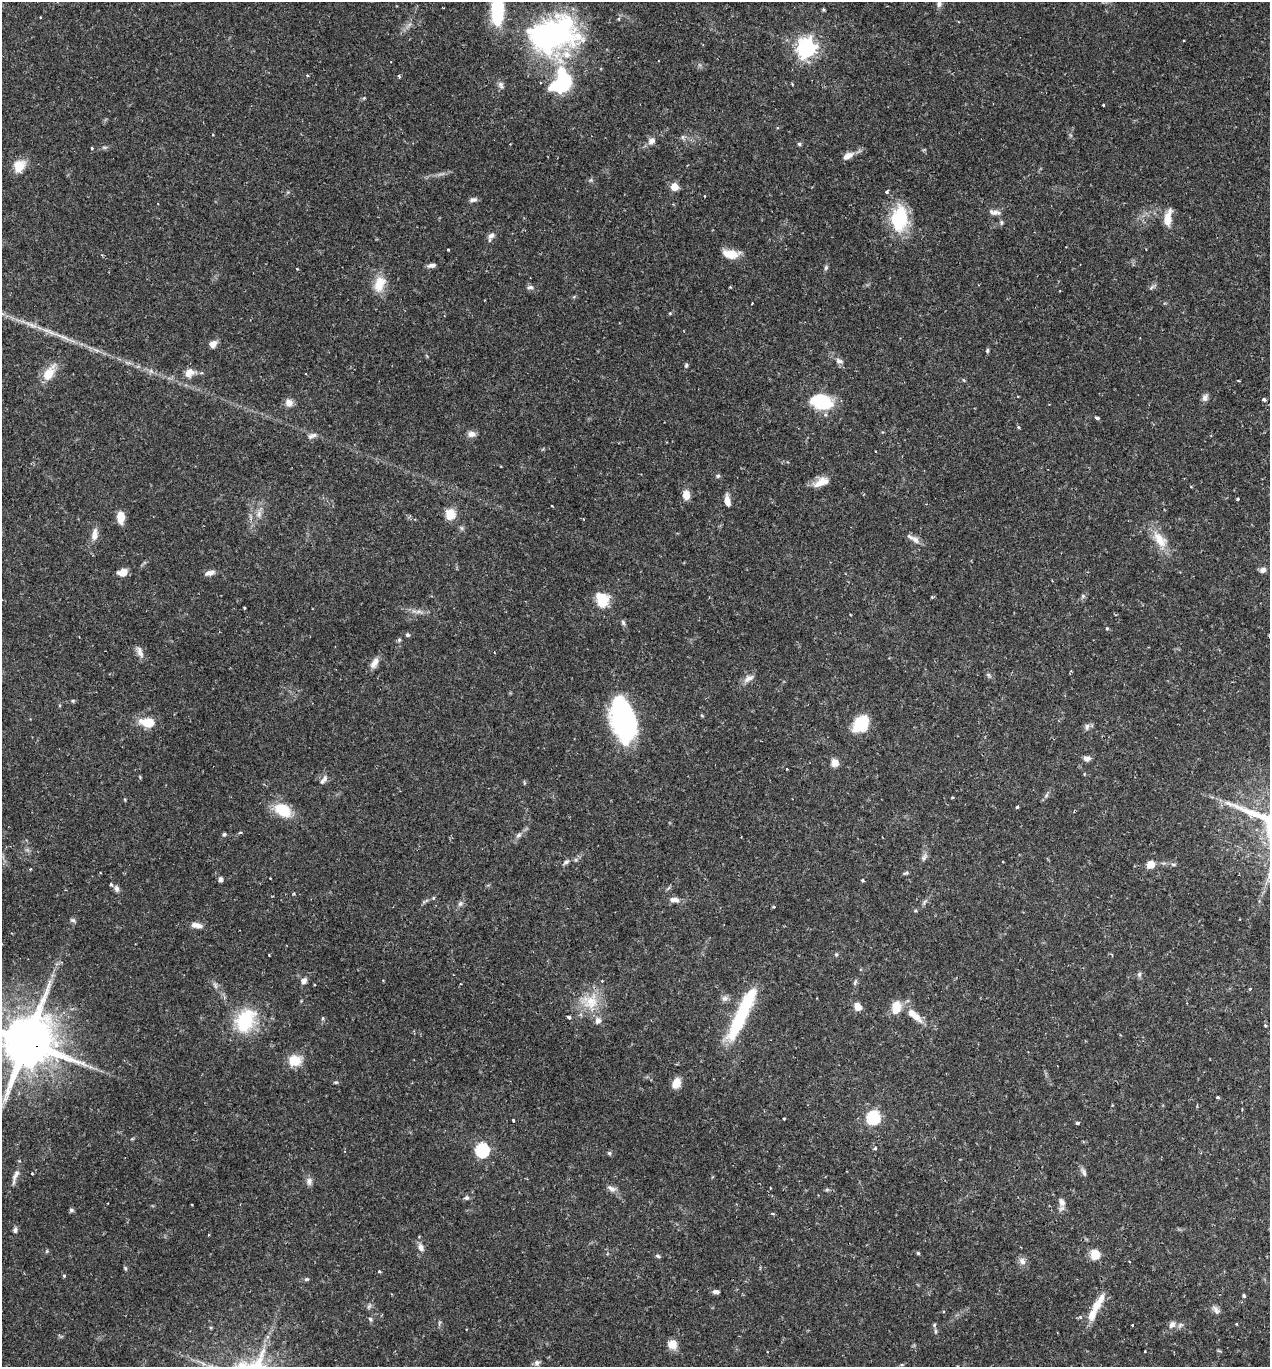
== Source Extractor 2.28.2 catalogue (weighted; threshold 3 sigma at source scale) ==
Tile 6 of 4 x 4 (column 2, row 2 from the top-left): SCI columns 1411-2678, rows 2739-4103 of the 5488 x 5474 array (HDU 1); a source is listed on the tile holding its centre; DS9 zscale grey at full resolution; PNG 1272 x 1369 px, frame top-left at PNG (2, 2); no overlay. Shown black and unused: <1% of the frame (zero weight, under 2 of 3 exposures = <1% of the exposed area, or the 3 px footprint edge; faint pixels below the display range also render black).
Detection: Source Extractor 2.28.2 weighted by HDU 2 'WHT'; one run over the whole footprint, this tile lists its part. Background 0.12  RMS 0.0034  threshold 0.0152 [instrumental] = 3 sigma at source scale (4.5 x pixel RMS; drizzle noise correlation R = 1.50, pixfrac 1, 0.05/0.05 arcsec/px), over >= 5 px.
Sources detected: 184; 3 inside a brighter object's white glare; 1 cosmic-ray / hot-pixel residue — not listed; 8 inside a brighter listed object's ellipse — not listed separately; the other 172 listed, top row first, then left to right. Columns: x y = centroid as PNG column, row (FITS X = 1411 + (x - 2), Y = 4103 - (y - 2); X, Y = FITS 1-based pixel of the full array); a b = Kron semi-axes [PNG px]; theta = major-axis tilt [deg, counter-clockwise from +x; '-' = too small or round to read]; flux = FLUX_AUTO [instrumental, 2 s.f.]
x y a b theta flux
939 4 10 7 79 1.3
497 9 33 12 89 21
823 9 5 4 - 0.41
619 19 5 3 - 0.36
551 35 53 33 8 82
806 48 7 7 - 160
307 76 4 3 - 0.43
399 76 5 2 - 0.35
561 83 27 20 61 28
501 85 11 6 -60 1.1
1103 105 3 2 - 0.49
213 135 3 2 - 0.24
651 141 8 7 - 1.9
799 144 5 4 - 0.53
92 148 3 3 - 0.37
848 156 15 7 29 2.6
19 166 15 12 45 5.2
674 187 5 5 - 7.7
887 192 4 3 - 0.71
473 200 11 5 8 1
995 212 14 6 -4 1.6
1168 218 19 7 79 4.4
899 219 29 19 83 18
1001 222 6 6 - 0.66
491 236 13 7 60 1.6
448 250 3 2 - 0.4
731 254 17 9 -6 5.6
431 265 10 5 10 1.3
826 268 7 5 69 0.65
297 269 3 3 - 0.27
379 284 22 14 70 6.1
530 287 9 5 6 0.97
1151 287 8 4 45 0.69
752 303 3 2 - 0.21
670 313 5 4 - 0.37
213 344 9 8 - 2
987 350 6 4 70 0.51
839 361 11 6 -15 1.3
686 365 6 5 - 0.6
49 373 25 12 56 5.5
189 373 12 9 37 3.3
964 380 5 3 - 0.34
1205 397 9 8 - 1.3
1264 399 4 4 - 0.63
821 402 21 14 -15 18
289 403 10 9 - 2
1097 418 4 3 - 1
1018 427 4 3 - 0.56
471 434 11 8 5 1.7
314 435 8 6 0 1.1
718 476 6 5 - 0.55
818 484 15 10 37 3
1190 486 4 2 - 0.35
686 495 10 8 -86 3.2
1237 499 4 3 - 0.31
727 501 11 6 -79 2.8
552 506 3 2 - 0.31
259 514 10 6 90 1.5
450 514 9 8 - 7.1
121 517 11 7 -88 4.9
94 535 15 7 84 2.7
915 539 13 8 -49 2
1160 540 27 13 -52 6.6
1262 570 8 6 10 1.3
123 572 9 7 14 3.1
210 573 13 6 17 1.7
1083 596 6 5 - 0.68
604 599 22 12 -31 6.7
244 608 3 2 - 0.34
418 611 7 5 1 1
623 622 8 5 -63 0.71
1107 629 4 3 - 0.45
407 635 5 5 - 0.61
1269 636 5 3 - 0.29
399 640 5 5 - 0.51
140 652 17 7 -71 1.8
374 663 15 7 55 2.6
988 674 7 4 -19 0.55
749 678 16 7 33 2.1
73 701 6 3 -18 0.4
624 720 41 22 -78 57
147 722 20 11 -6 5.9
861 724 20 14 50 10
1087 727 9 6 89 1.1
1087 758 9 6 -9 1.3
835 763 9 8 - 2.5
787 769 3 2 - 0.26
325 778 10 7 76 1.3
1047 795 7 4 70 0.62
1017 807 3 3 - 0.74
283 810 21 14 -30 9.6
224 834 5 4 - 0.62
518 835 8 5 28 0.99
924 857 11 6 45 1.1
576 860 6 4 -72 0.46
566 862 9 5 16 0.9
1151 864 6 6 - 4.7
1173 864 7 3 -1 0.56
30 869 4 2 - 0.27
906 873 8 3 26 0.53
270 878 3 2 - 0.22
220 879 5 4 - 1.3
862 880 4 3 - 0.49
116 888 9 6 -60 1.1
433 898 5 4 - 0.39
674 900 13 7 -5 2
924 902 10 5 55 0.85
460 904 7 5 43 0.83
773 907 4 3 - 0.37
73 920 8 5 -26 0.67
196 925 13 6 -9 2.4
836 954 5 5 - 0.47
1139 974 7 5 70 0.73
383 980 4 2 - 0.22
304 981 8 7 - 1.4
1250 989 4 3 - 0.36
725 998 9 7 41 1.3
590 1002 24 22 17 9.8
745 1006 53 16 66 22
858 1007 10 8 -71 2.5
896 1007 12 9 81 7
569 1017 4 3 - 0.72
916 1017 19 9 -41 3.9
323 1018 6 3 71 0.42
245 1020 35 25 62 17
1265 1025 4 4 - 0.43
27 1042 20 15 -23 2400
295 1061 14 12 2 6.1
676 1083 10 7 69 4.6
1217 1097 3 3 - 0.49
784 1118 3 3 - 0.55
873 1118 6 6 - 42
513 1120 3 3 - 0.56
1078 1123 4 3 - 0.6
875 1148 4 3 - 0.53
482 1150 6 6 - 49
609 1153 5 5 - 0.55
1084 1172 11 6 -68 1.1
32 1173 3 2 - 0.27
15 1177 25 6 69 2.3
309 1181 11 7 86 1.5
770 1188 3 2 - 0.25
611 1189 14 6 -36 1.7
827 1190 6 4 -18 0.52
466 1198 7 6 - 0.77
1062 1202 11 8 -67 1.8
71 1210 6 5 - 0.63
773 1214 5 3 - 0.42
15 1230 6 5 - 0.96
421 1247 10 7 -66 1.7
918 1253 5 4 - 0.4
1095 1254 10 9 - 5
658 1256 7 4 -22 0.58
1022 1261 10 8 -49 1.9
125 1268 5 4 - 0.43
379 1271 4 4 - 0.49
64 1276 4 4 - 0.47
306 1279 6 4 20 0.59
716 1292 9 5 -6 0.96
1244 1296 5 3 - 0.47
1101 1299 18 8 70 2.9
369 1306 8 4 45 0.74
1216 1310 13 6 -55 1.4
1092 1314 17 10 68 4.2
370 1319 6 4 -26 0.6
1237 1324 3 2 - 0.26
934 1325 6 4 49 0.44
1132 1325 3 3 - 0.52
1172 1325 10 8 46 1.8
672 1344 11 11 - 3.3
1145 1351 3 2 - 0.28
537 1363 8 6 27 1
Overlapping masked pixels (flux is a lower limit): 3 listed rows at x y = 806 48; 590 1002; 27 1042
Isophote crosses this tile's border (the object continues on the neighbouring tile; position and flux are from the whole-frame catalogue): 4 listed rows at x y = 939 4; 497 9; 1269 636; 27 1042